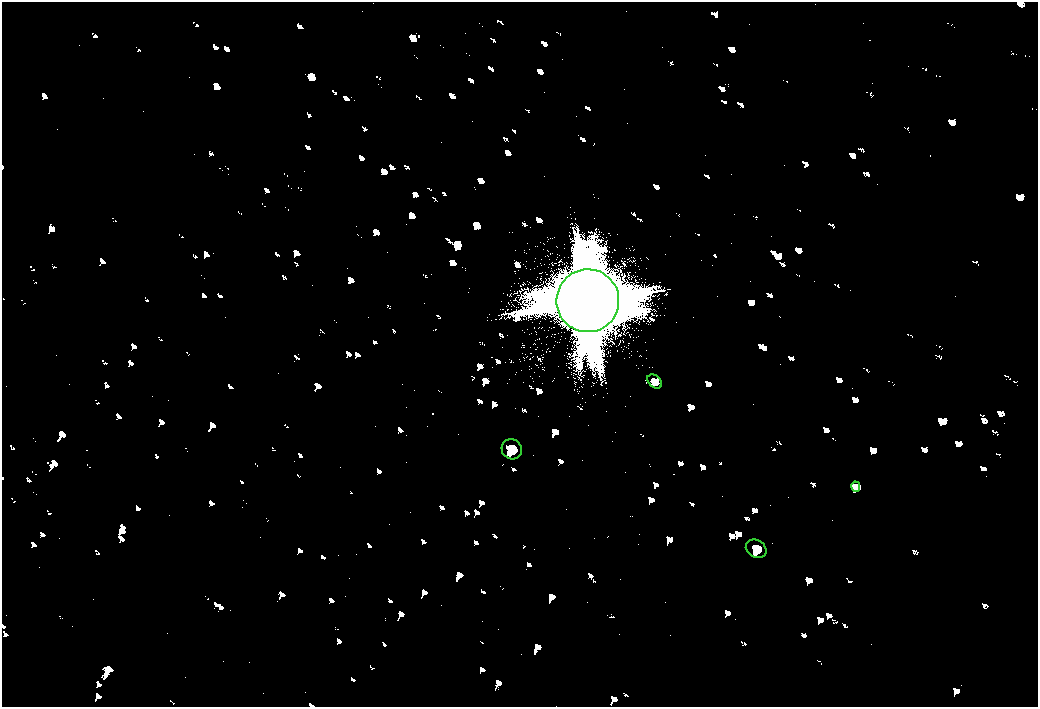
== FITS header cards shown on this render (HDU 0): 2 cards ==
NAXIS1  =                 2072
NAXIS2  =                 1410

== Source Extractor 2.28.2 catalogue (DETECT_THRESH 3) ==
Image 2072 x 1410 px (HDU 0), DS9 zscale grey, zoomed out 1/2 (1 PNG px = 2 x 2 image px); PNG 1040 x 709 px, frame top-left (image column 1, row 1410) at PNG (2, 2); each listed source drawn as its Kron ellipse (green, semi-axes under 4 px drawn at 4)
Background 80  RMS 28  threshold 83.2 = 3 sigma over >= 5 px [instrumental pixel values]
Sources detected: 5; all 5 listed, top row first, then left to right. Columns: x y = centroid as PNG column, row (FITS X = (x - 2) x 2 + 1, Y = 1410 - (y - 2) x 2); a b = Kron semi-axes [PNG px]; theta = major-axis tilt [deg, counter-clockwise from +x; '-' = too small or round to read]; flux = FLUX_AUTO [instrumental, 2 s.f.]
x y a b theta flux
588 301 31 31 - 430000
655 382 8 6 -41 17000
512 449 10 9 - 36000
856 487 5 3 - 8600
756 549 11 8 -31 35000